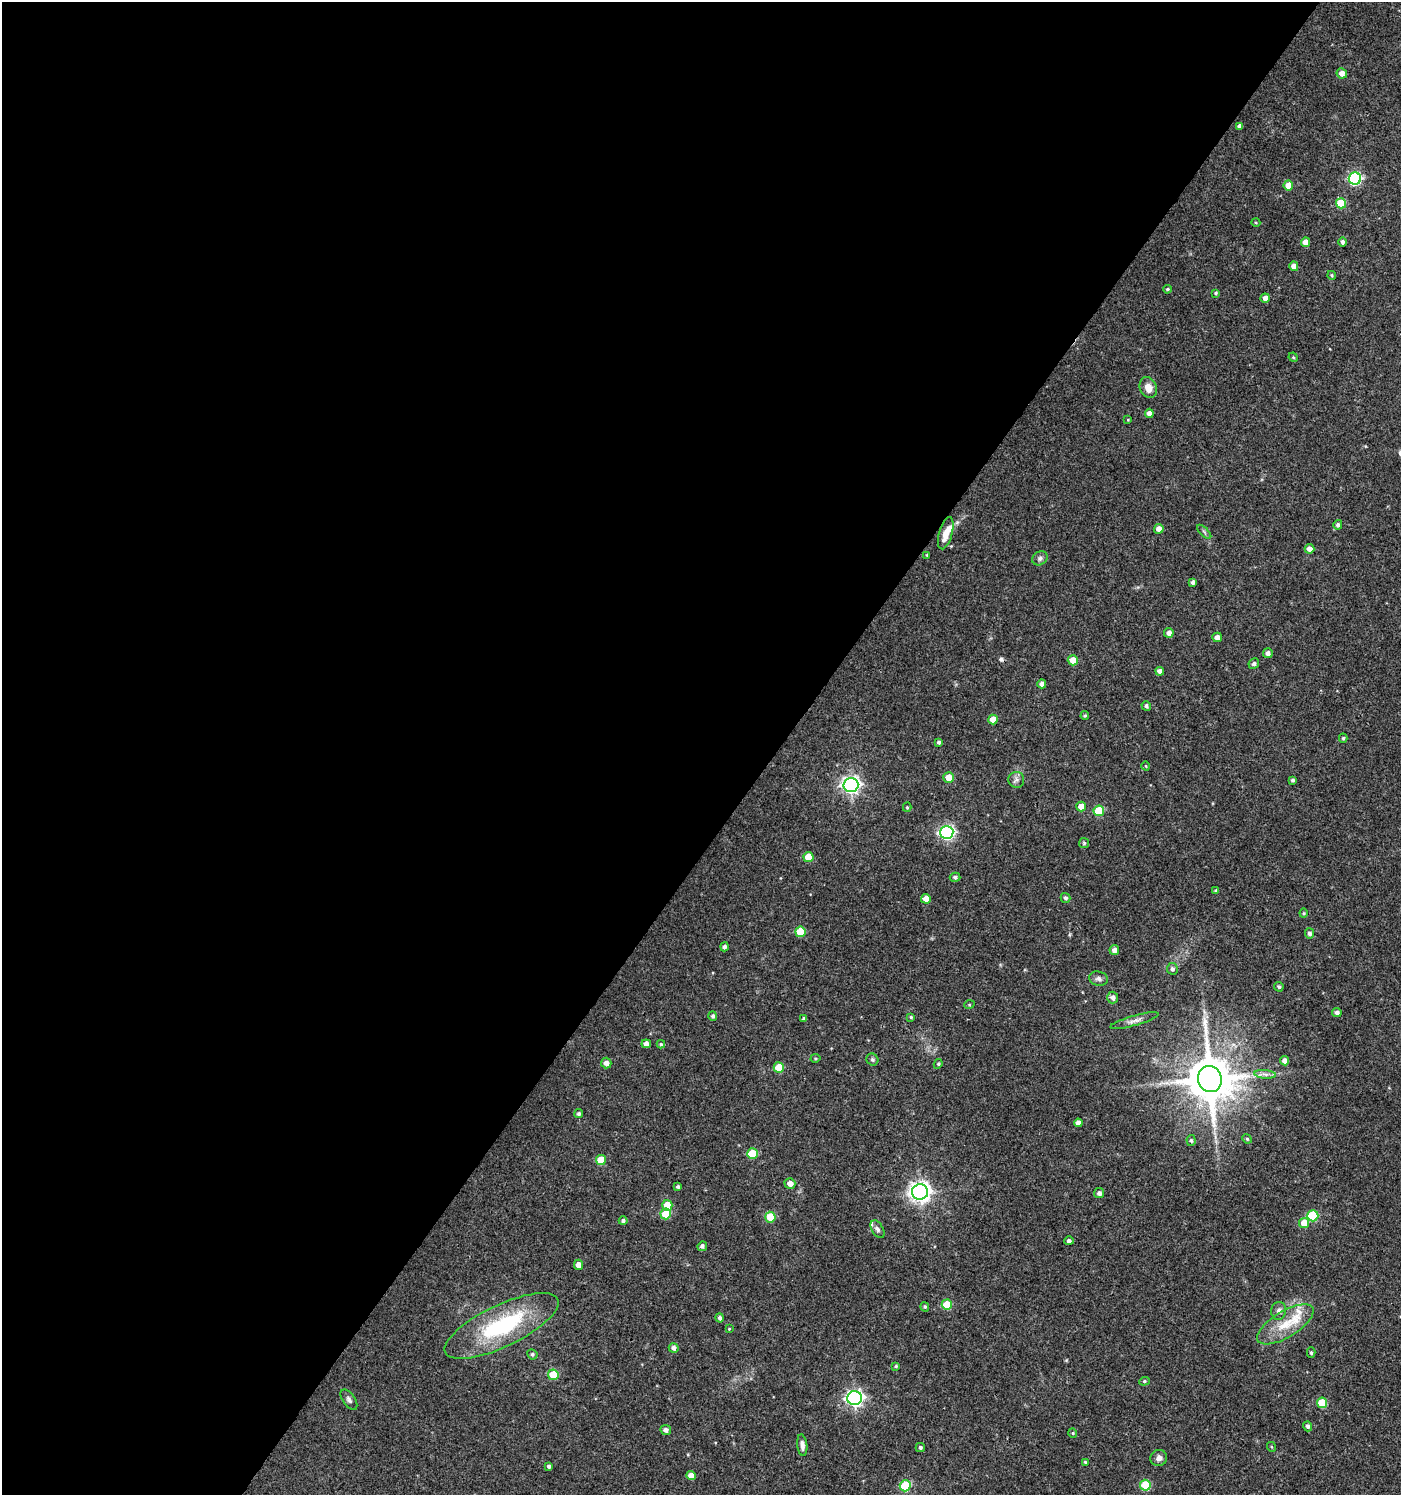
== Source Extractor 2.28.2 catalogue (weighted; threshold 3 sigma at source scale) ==
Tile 5 of 4 x 4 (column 1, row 2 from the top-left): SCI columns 244-1642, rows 2990-4482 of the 6017 x 5984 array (HDU 1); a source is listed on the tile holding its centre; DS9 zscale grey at full resolution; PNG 1403 x 1497 px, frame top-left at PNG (2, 2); each listed source drawn as its Kron ellipse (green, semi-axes under 4 px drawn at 4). Shown black and unused: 56% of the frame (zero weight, under 3 of 4 exposures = <1% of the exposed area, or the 3 px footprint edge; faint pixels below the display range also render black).
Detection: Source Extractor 2.28.2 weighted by HDU 2 'WHT'; one run over the whole footprint, this tile lists its part. Background 0.0233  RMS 0.004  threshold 0.0179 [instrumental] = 3 sigma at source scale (4.5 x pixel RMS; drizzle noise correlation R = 1.50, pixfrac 1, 0.0396/0.0396 arcsec/px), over >= 5 px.
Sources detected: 129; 1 cosmic-ray / hot-pixel residue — neither listed nor drawn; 3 inside a brighter listed object's ellipse — not listed separately; the other 125 listed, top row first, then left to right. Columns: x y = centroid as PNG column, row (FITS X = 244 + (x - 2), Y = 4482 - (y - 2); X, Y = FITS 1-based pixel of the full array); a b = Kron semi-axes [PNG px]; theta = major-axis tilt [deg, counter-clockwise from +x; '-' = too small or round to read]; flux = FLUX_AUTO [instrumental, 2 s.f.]
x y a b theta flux
1342 73 5 5 - 2.5
1240 126 4 4 - 1.6
1355 179 6 6 - 58
1288 185 5 5 - 5.1
1341 203 5 5 - 12
1256 223 4 3 - 0.34
1305 242 5 4 - 2.7
1343 242 5 4 - 1.2
1294 266 5 4 - 2.7
1332 275 4 4 - 0.5
1167 289 4 3 - 0.52
1216 293 3 3 - 0.52
1265 298 4 4 - 2.4
1293 357 5 4 - 0.39
1148 388 11 8 -66 3.5
1149 413 4 4 - 2.2
1128 420 4 2 - 0.28
1338 525 5 4 - 1
1159 529 5 4 - 2.6
1204 532 9 3 -45 0.71
946 533 16 6 74 5
1309 549 5 5 - 2.8
927 555 3 3 - 0.43
1040 558 8 6 28 1.2
1193 582 4 4 - 1.3
1169 633 5 4 - 2
1217 637 5 4 - 2.4
1268 653 5 4 - 1.7
1073 660 5 5 - 5.3
1254 664 5 5 - 1
1160 671 4 4 - 1.7
1042 684 4 4 - 1.6
1146 706 5 4 - 0.85
1085 716 4 3 - 0.49
993 719 5 4 - 5.2
1343 738 4 4 - 0.55
939 742 4 3 - 0.83
1146 766 4 3 - 0.29
949 777 5 5 - 5.4
1016 780 8 8 - 1.4
1293 780 4 3 - 0.7
851 785 7 7 - 150
1081 806 5 5 - 5.3
907 807 4 4 - 0.49
1099 811 5 5 - 16
947 832 7 6 - 85
1084 843 5 5 - 0.57
808 857 5 5 - 8.1
955 877 5 4 - 1
1216 891 4 3 - 0.81
1066 898 5 5 - 0.91
926 899 5 5 - 3.5
1304 913 4 4 - 0.42
800 932 5 5 - 14
1309 933 5 4 - 1.3
724 947 4 4 - 1.1
1114 950 5 5 - 1.8
1172 969 6 5 - 1.1
1099 979 9 7 -14 1.6
1279 987 5 4 - 0.67
1113 998 6 5 - 1.9
969 1005 5 3 - 0.39
1337 1013 5 4 - 1.5
713 1016 5 4 - 0.93
911 1017 4 4 - 0.54
804 1018 3 3 - 0.62
1134 1021 25 5 16 2.3
646 1044 5 4 - 2.3
661 1044 4 4 - 0.52
815 1058 5 4 - 0.53
872 1059 6 5 - 0.83
1285 1061 5 4 - 1.9
606 1063 5 5 - 1.8
938 1064 5 4 - 0.56
779 1067 5 5 - 12
1265 1074 11 4 -4 1.4
1210 1079 13 12 - 1900
579 1114 4 4 - 0.81
1078 1123 4 4 - 2.3
1247 1139 5 4 - 0.51
1191 1141 5 4 - 0.75
752 1154 5 5 - 14
601 1160 5 5 - 9.8
790 1183 5 5 - 2.7
678 1187 3 3 - 0.68
920 1192 8 7 - 220
1099 1193 5 5 - 1.4
667 1205 5 5 - 7.5
666 1214 5 5 - 9.3
1313 1216 5 5 - 24
770 1217 5 5 - 13
623 1221 4 4 - 0.88
1304 1223 5 5 - 7.5
877 1229 10 5 -58 1.1
1069 1241 5 4 - 1
702 1246 5 4 - 0.91
578 1265 5 4 - 3.1
947 1305 5 5 - 12
925 1307 5 4 - 0.58
1279 1311 9 7 80 1.7
720 1318 4 4 - 1.1
1285 1324 32 13 31 11
502 1326 62 21 26 42
729 1329 4 3 - 0.34
674 1348 5 4 - 1.6
1311 1353 5 4 - 0.63
532 1354 5 5 - 0.72
896 1366 4 4 - 0.47
553 1375 5 5 - 9.7
1144 1381 5 4 - 0.53
854 1398 7 7 - 120
349 1400 11 6 -56 1.3
1322 1403 5 5 - 15
1308 1426 5 4 - 1.2
666 1430 5 5 - 1.3
1073 1433 4 4 - 0.47
802 1445 11 5 -83 1.7
920 1447 4 4 - 0.83
1272 1447 5 3 - 0.37
1159 1458 8 8 - 2
1085 1462 3 3 - 0.44
549 1466 4 3 - 1
691 1476 5 4 - 3.4
1145 1485 5 5 - 16
905 1486 5 5 - 20